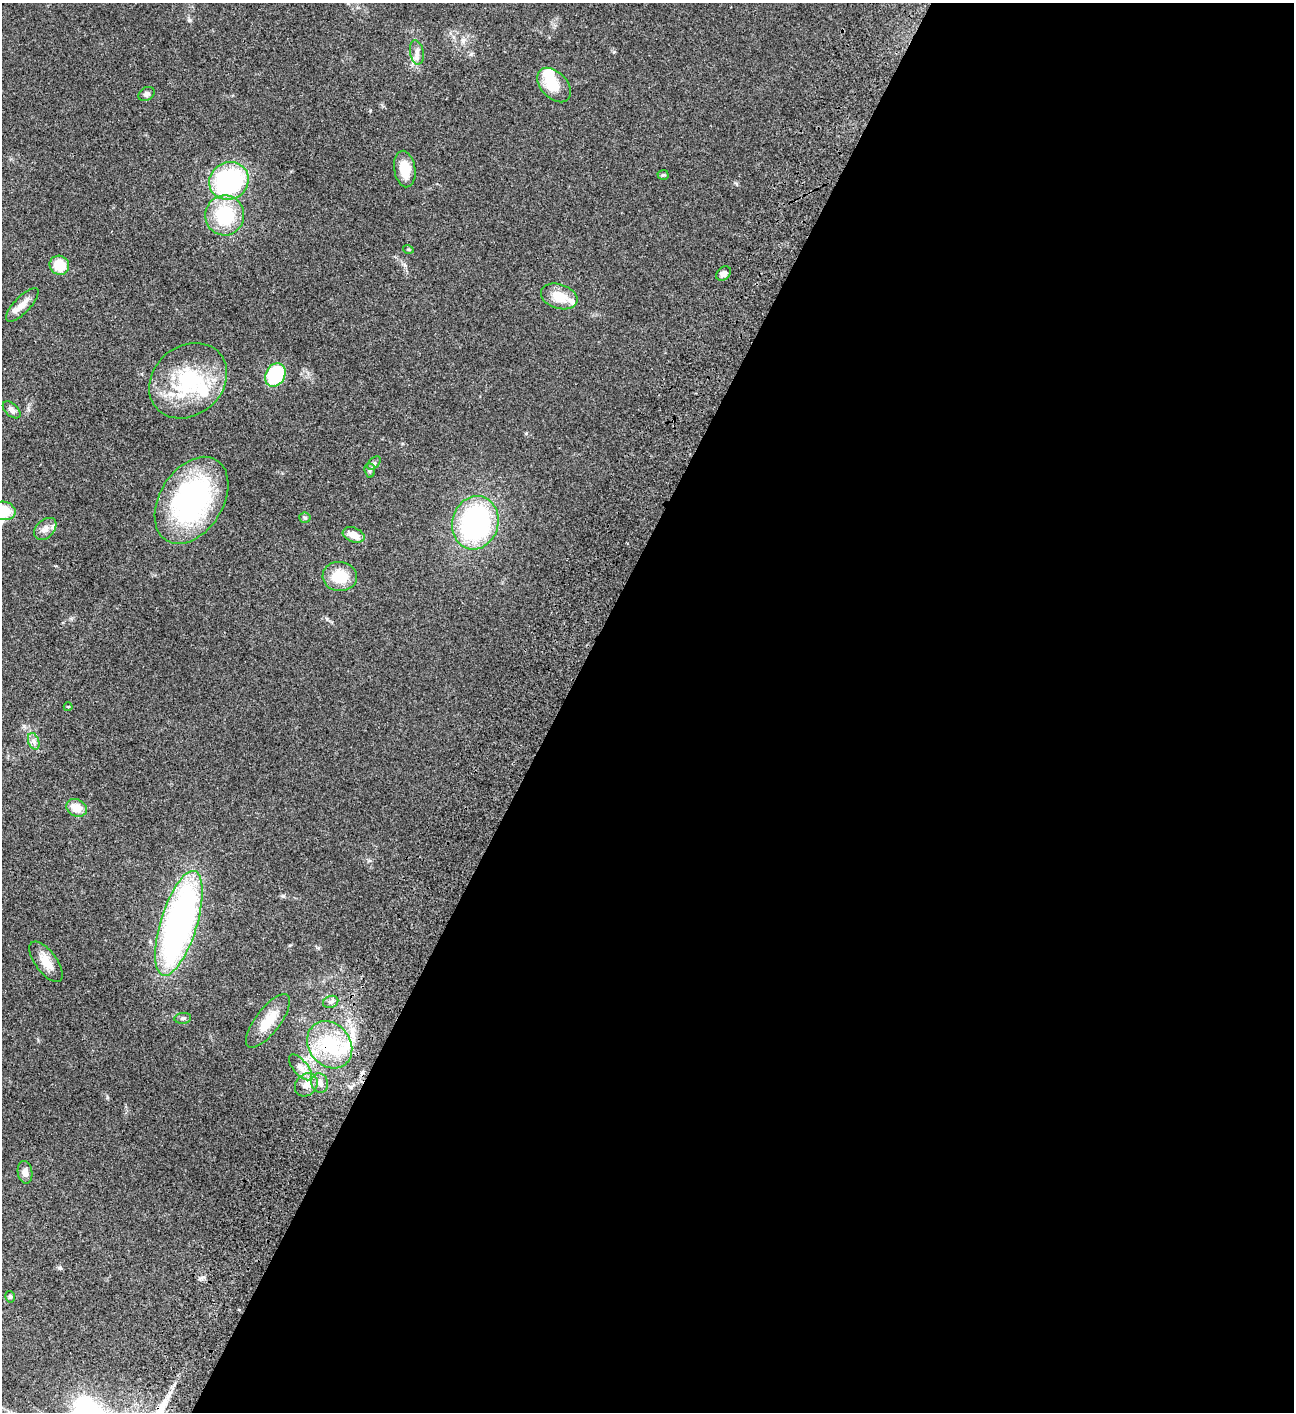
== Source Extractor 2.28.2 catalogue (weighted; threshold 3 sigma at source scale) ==
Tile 12 of 4 x 4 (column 4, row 3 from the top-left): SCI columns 4384-5675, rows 1613-3022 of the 6051 x 6048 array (HDU 1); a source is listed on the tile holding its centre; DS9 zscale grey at full resolution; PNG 1296 x 1414 px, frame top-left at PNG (2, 3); each listed source drawn as its Kron ellipse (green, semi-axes under 4 px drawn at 4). Shown black and unused: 57% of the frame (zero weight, under 3 of 4 exposures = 13% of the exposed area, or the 3 px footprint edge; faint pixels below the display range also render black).
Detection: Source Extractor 2.28.2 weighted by HDU 2 'WHT'; one run over the whole footprint, this tile lists its part. Background 0.0654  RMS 0.0058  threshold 0.0262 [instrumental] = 3 sigma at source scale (4.5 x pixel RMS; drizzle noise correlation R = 1.50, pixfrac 1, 0.05/0.05 arcsec/px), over >= 5 px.
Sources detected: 47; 1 cosmic-ray / hot-pixel residue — neither listed nor drawn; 8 inside a brighter listed object's ellipse — not listed separately; the other 38 listed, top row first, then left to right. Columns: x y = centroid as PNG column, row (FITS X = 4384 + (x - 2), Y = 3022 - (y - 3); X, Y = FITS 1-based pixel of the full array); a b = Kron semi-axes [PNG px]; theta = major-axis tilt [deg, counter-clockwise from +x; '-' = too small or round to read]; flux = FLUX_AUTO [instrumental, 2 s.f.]
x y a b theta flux
417 52 12 6 -80 2.8
554 85 20 13 -47 14
146 94 9 6 31 1.6
405 169 18 10 -81 11
663 175 5 5 - 0.77
229 181 20 18 31 77
225 215 20 19 - 32
408 249 5 3 - 0.56
59 265 10 9 - 12
723 274 8 6 42 2.4
559 296 19 12 -18 11
22 305 22 8 46 5
275 375 12 9 61 38
188 381 42 34 40 48
12 410 10 6 -43 2.2
374 463 8 5 44 1.2
370 470 7 5 -85 1.1
191 500 47 31 58 100
4 511 11 9 -10 14
305 518 6 5 - 0.94
475 523 27 23 75 99
45 529 13 9 45 3.4
354 535 11 7 -20 5.8
340 576 17 14 -5 16
68 707 4 4 - 0.48
34 741 9 5 -71 1.9
77 808 11 8 -24 7.7
179 923 54 18 73 210
46 962 24 10 -54 7.5
331 1002 8 6 21 1.6
183 1018 8 5 9 1.1
268 1021 32 12 53 14
330 1045 25 20 -52 35
300 1067 15 7 -51 4.3
320 1083 10 8 -72 3
306 1085 12 10 46 4.7
25 1172 11 7 -82 3.1
10 1297 6 4 -76 0.98
Overlapping masked pixels (flux is a lower limit): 1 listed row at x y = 330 1045
Isophote crosses this tile's border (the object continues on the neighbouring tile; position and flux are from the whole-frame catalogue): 1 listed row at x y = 4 511
Unlisted compact peaks at least as high as the median listed source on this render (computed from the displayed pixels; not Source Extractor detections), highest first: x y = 283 896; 59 1268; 189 20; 614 52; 203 1277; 526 433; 327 619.